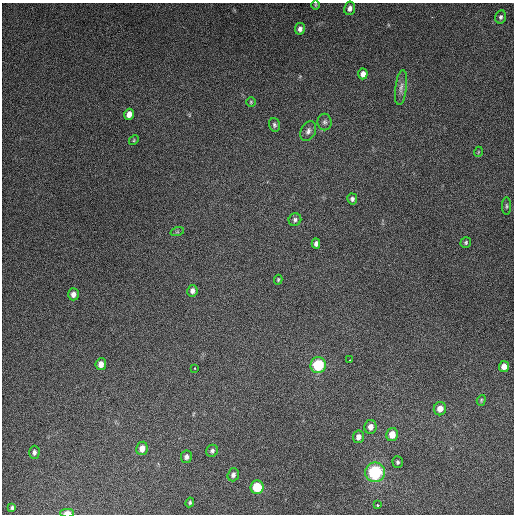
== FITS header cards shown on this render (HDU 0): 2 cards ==
NAXIS1  =                  512
NAXIS2  =                  512

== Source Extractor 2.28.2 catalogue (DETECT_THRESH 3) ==
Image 512 x 512 px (HDU 0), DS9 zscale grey, 1 PNG px = 1 image px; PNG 516 x 516 px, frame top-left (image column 1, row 512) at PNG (2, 3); each listed source drawn as its Kron ellipse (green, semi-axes under 4 px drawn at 4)
Background 5170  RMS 320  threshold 952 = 3 sigma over >= 5 px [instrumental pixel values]
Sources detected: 44; all 44 listed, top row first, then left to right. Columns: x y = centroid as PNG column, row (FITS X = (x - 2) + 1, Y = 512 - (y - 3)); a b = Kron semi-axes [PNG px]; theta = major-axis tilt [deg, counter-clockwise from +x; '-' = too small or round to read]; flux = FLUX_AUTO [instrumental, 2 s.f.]
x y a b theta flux
315 5 5 3 - 2.0e+04
350 8 7 5 78 9.9e+04
501 17 6 5 - 5.0e+04
300 29 6 5 - 7.6e+04
363 74 5 4 - 1.2e+05
401 88 17 5 83 1.2e+05
251 102 5 5 - 2.6e+04
129 114 6 5 - 1.4e+05
325 122 8 7 - 6.5e+04
274 125 7 5 -74 4.8e+04
308 131 10 7 65 8.9e+04
134 140 5 4 - 2.4e+04
478 152 5 3 - 1.6e+04
352 199 5 5 - 5.5e+04
506 206 9 3 -90 3.3e+04
295 220 6 6 - 5.5e+04
177 232 7 4 18 3.1e+04
466 242 6 5 - 3.6e+04
316 243 5 4 - 7.2e+04
278 280 5 3 - 2.6e+04
192 291 6 5 - 8.6e+04
73 294 6 5 - 1.1e+05
350 360 3 2 - 2.2e+04
101 364 6 5 - 1.4e+05
318 365 8 7 - 1.1e+06
504 367 5 5 - 1.6e+05
194 368 3 2 - 2.5e+04
481 400 5 4 - 2.5e+04
440 409 7 6 - 1.9e+05
370 427 7 6 - 1.3e+05
392 434 6 5 - 2.3e+05
358 437 6 5 - 1.2e+05
142 448 7 6 - 1.8e+05
212 451 6 5 - 5.7e+04
34 452 6 5 - 6.8e+04
186 457 6 5 - 6.7e+04
398 462 6 5 - 4.1e+04
375 472 10 9 - 1.7e+06
233 475 7 5 72 6.4e+04
257 487 7 6 - 6.9e+05
190 502 5 4 - 3.2e+04
377 505 3 2 - 2.6e+04
12 508 4 3 - 3.6e+04
67 513 7 4 1 2.2e+05
At the frame edge (FLAGS 8, measured only in part): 1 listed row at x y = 67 513